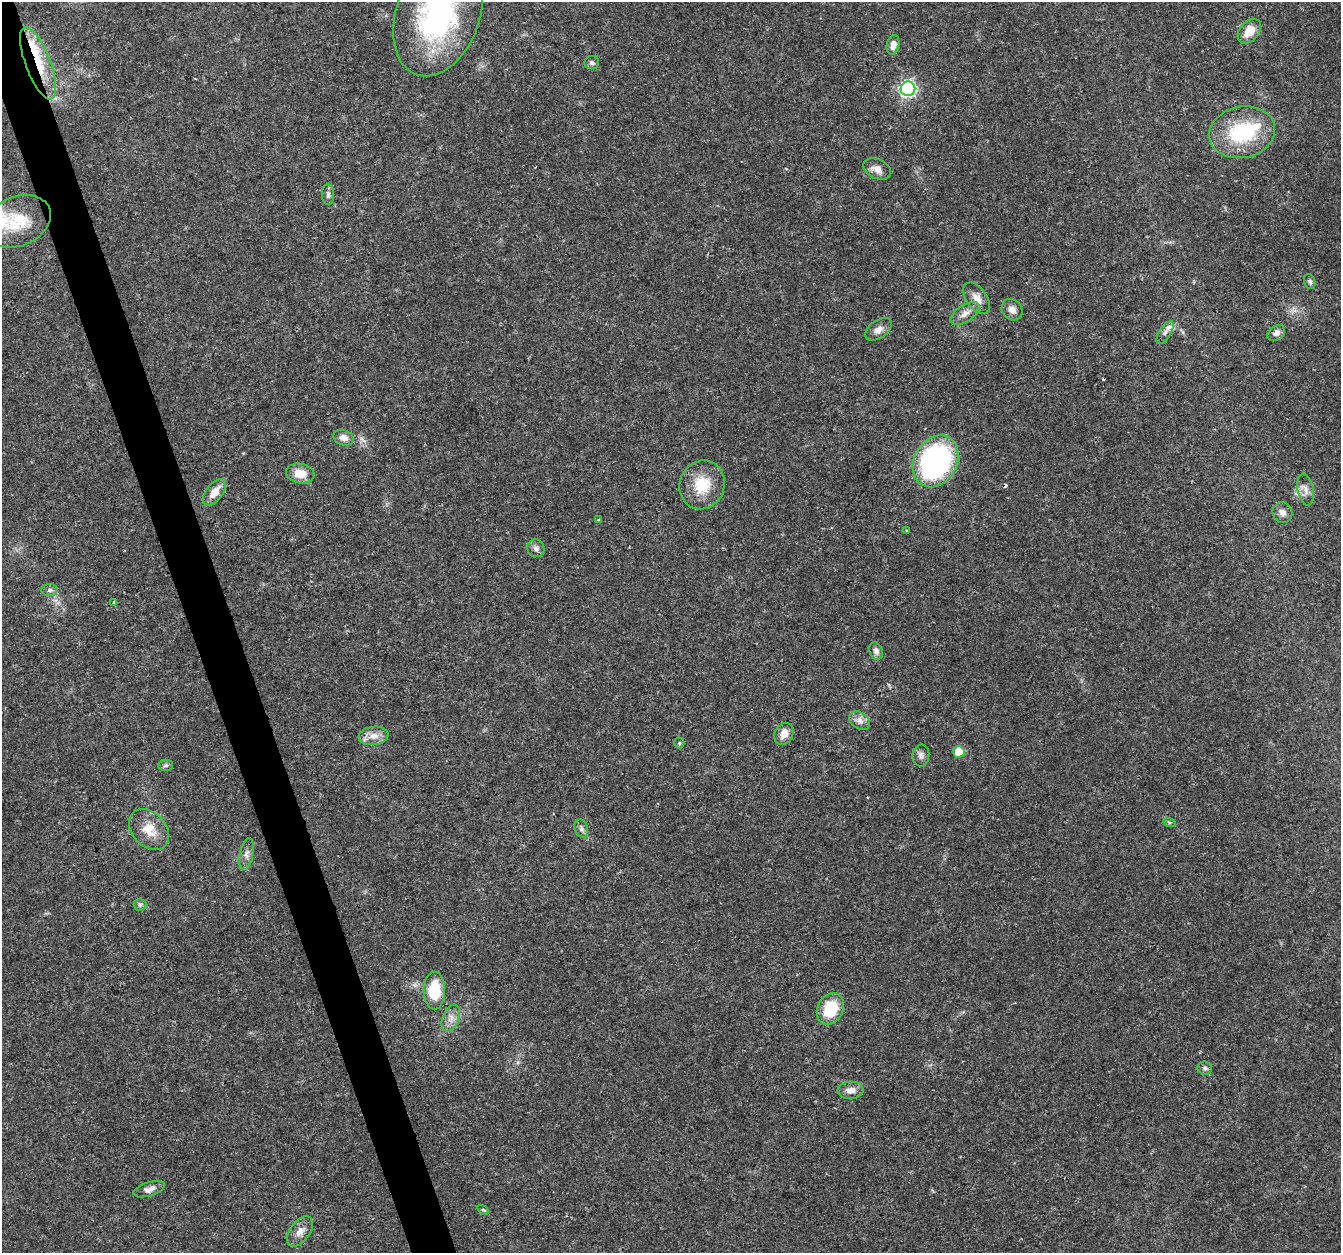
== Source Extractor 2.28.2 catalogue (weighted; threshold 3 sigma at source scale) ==
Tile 11 of 4 x 4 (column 3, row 3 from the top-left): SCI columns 2680-4018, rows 1367-2617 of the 5358 x 5181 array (HDU 1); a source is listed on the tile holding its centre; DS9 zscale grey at full resolution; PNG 1343 x 1255 px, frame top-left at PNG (2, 2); each listed source drawn as its Kron ellipse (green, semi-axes under 4 px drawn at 4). Shown black and unused: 3% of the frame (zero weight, under 3 of 4 exposures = <1% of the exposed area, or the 3 px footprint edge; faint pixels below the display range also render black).
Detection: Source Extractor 2.28.2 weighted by HDU 2 'WHT'; one run over the whole footprint, this tile lists its part. Background 0.0264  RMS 0.002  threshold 0.0088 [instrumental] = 3 sigma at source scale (4.5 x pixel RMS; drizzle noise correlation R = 1.50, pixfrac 1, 0.0396/0.0396 arcsec/px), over >= 5 px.
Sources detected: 54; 2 cosmic-ray / hot-pixel residue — neither listed nor drawn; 2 inside a brighter listed object's ellipse — not listed separately; the other 50 listed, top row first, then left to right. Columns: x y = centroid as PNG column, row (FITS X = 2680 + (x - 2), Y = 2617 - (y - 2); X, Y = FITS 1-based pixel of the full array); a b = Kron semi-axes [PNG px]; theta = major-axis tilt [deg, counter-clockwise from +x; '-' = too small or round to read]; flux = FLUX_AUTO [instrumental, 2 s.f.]
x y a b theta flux
438 15 63 41 70 41
1249 31 14 9 51 2.9
893 45 10 6 78 1.5
38 63 38 12 -69 7.4
592 63 7 6 - 0.55
908 89 7 7 - 51
1242 132 33 25 12 15
877 169 15 9 -27 1.6
328 194 10 6 -90 0.63
18 221 35 24 22 7.9
1310 282 8 5 -71 0.42
977 298 18 10 -54 1.9
1012 310 11 10 - 1.3
965 313 16 8 35 1.6
878 329 15 8 36 1.2
1165 333 13 5 56 0.88
1276 333 9 7 37 0.97
344 438 10 7 -19 1.2
936 461 27 21 61 46
300 474 14 10 -10 2.8
702 485 25 22 66 6.3
1306 490 16 8 -79 1.3
214 492 15 8 53 2.4
1282 513 11 9 -62 1.1
598 520 3 2 - 0.4
907 531 4 4 - 0.19
536 548 9 8 - 0.8
49 590 8 6 5 0.58
114 602 4 3 - 0.16
876 651 9 6 -71 0.78
860 721 11 8 -34 1.1
784 734 11 9 58 1.9
374 736 15 9 8 1.8
679 743 5 5 - 0.25
959 752 6 5 - 5.7
921 756 11 8 84 0.86
166 765 7 5 1 0.41
1169 822 6 4 -19 0.26
581 829 9 6 -72 0.65
149 830 23 17 -48 3.9
246 854 16 6 79 1.1
140 905 6 6 - 0.37
434 991 19 10 -90 7.1
830 1009 16 13 61 7.1
451 1018 14 8 68 1.5
1205 1068 7 6 - 0.54
850 1090 13 8 4 1.6
149 1189 16 7 17 1.2
483 1210 6 3 -35 0.24
300 1231 17 9 54 1.7
Overlapping masked pixels (flux is a lower limit): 1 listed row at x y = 38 63
Isophote crosses this tile's border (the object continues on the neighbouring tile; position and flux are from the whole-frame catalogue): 2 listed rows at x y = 438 15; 18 221